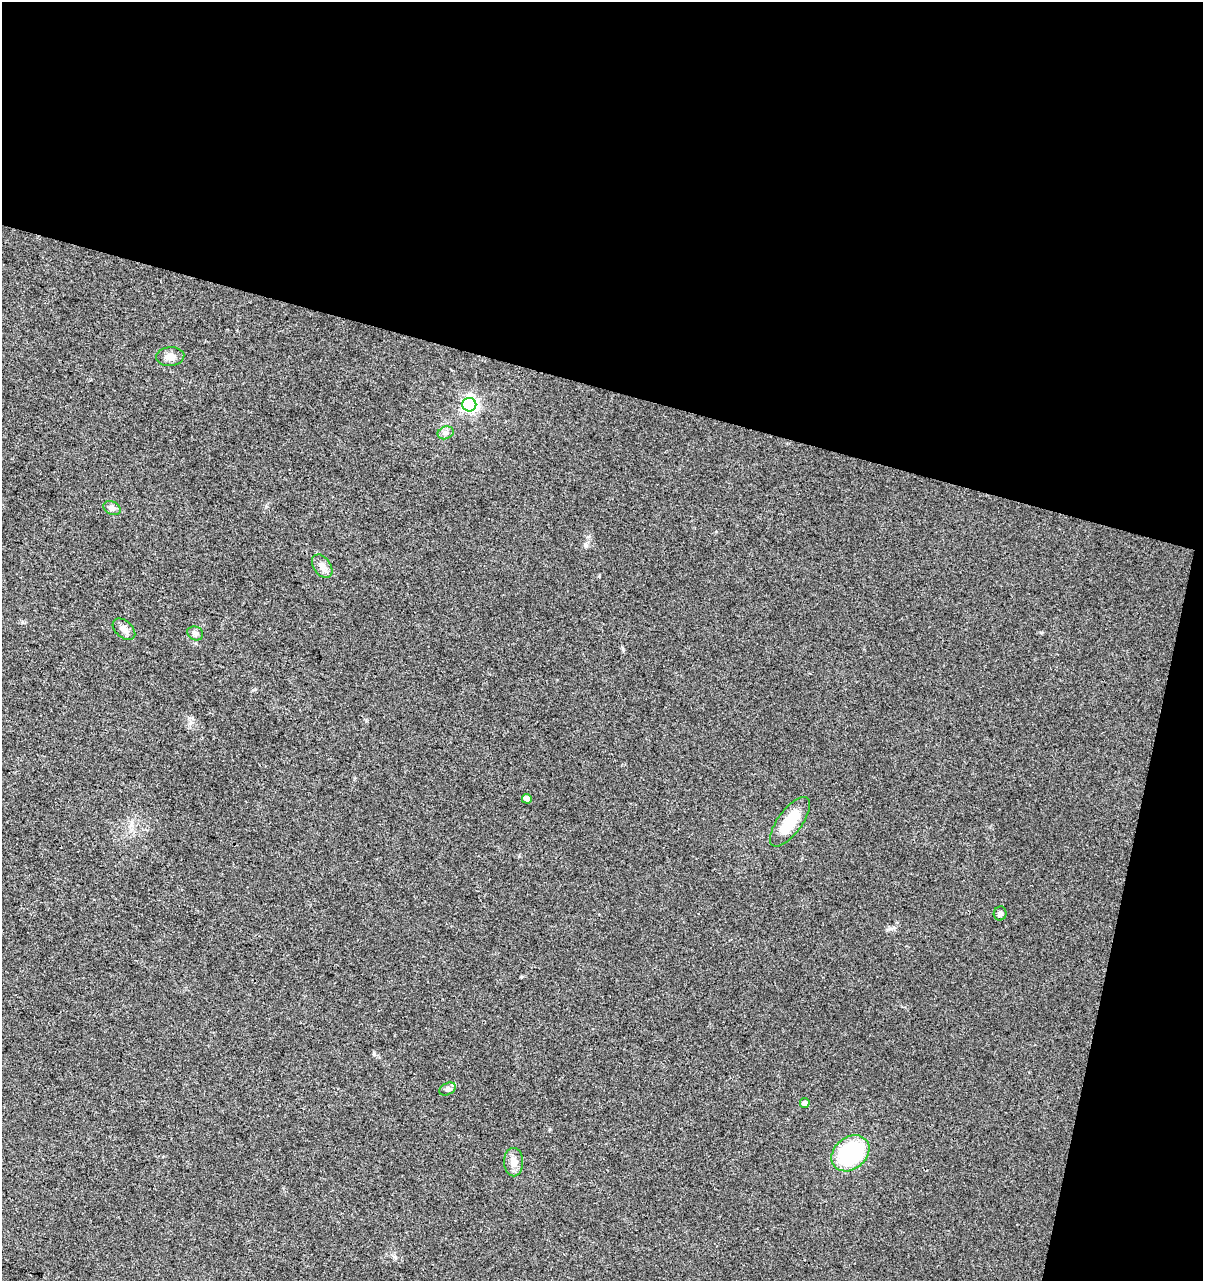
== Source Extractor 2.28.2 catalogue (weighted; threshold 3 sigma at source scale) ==
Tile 2 of 2 x 2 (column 2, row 1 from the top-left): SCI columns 1329-2529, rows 1280-2558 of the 2640 x 2558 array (HDU 1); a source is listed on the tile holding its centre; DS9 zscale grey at full resolution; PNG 1205 x 1283 px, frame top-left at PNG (2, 2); each listed source drawn as its Kron ellipse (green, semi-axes under 4 px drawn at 4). Shown black and unused: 34% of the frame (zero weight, under 3 of 4 exposures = <1% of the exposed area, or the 3 px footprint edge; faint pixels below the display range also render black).
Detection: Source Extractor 2.28.2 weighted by HDU 2 'WHT'; one run over the whole footprint, this tile lists its part. Background 0.0181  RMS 0.0043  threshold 0.0194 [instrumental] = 3 sigma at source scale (4.5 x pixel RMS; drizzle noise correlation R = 1.50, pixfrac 1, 0.0396/0.0396 arcsec/px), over >= 5 px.
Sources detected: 14; all 14 listed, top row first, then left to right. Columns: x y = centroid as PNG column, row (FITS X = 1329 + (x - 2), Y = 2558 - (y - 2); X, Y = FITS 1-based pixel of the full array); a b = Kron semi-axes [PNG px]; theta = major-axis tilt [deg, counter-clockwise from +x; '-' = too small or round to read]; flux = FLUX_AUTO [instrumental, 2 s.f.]
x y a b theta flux
170 357 14 9 5 3.4
469 405 7 7 - 130
446 433 8 6 20 1.5
112 508 9 6 -21 1.8
322 566 13 8 -54 2.7
124 629 13 8 -42 2.6
195 633 8 6 -26 1.3
527 799 5 4 - 2
790 822 29 12 53 13
1000 913 7 6 - 1.7
448 1089 9 5 26 1.2
805 1103 5 5 - 1.6
850 1153 21 16 39 41
514 1162 14 9 -90 3.7
Unlisted compact peaks at least as high as the median listed source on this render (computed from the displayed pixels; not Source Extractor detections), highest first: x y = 623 649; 374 1054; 585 544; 891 929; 521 977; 395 1257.